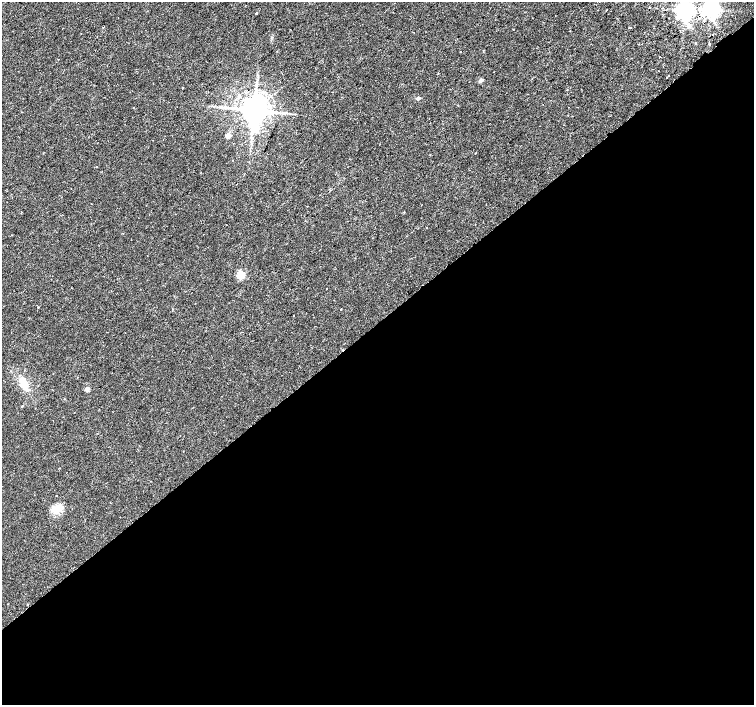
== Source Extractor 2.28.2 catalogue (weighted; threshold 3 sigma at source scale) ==
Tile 15 of 4 x 4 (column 3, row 4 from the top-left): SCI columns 3058-4561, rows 253-1657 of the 6109 x 6061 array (HDU 1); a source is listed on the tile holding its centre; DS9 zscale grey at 2 x 2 block average (1 PNG px = mean of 2 x 2 image px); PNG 756 x 707 px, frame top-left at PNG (2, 2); no overlay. Shown black and unused: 54% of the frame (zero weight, under 2 of 3 exposures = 3% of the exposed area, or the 3 px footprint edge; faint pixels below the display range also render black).
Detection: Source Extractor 2.28.2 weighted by HDU 2 'WHT'; one run over the whole footprint, this tile lists its part. Background 0.0152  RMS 0.0034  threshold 0.0152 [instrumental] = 3 sigma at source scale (4.5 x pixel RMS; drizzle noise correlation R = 1.50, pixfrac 1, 0.0396/0.0396 arcsec/px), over >= 5 px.
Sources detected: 39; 1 inside a brighter object's white glare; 2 cosmic-ray / hot-pixel residue — not listed; the other 36 listed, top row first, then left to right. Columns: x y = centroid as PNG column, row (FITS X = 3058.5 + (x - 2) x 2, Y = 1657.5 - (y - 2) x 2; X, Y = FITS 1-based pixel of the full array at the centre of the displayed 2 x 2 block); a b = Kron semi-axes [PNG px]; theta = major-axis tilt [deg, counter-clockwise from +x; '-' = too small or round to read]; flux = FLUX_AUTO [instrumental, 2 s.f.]
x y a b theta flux
711 9 4 4 - 410
606 10 2 2 - 1.2
685 11 5 4 - 460
256 13 2 2 - 1.8
668 18 2 2 - 0.81
704 19 3 2 - 1.2
688 25 6 3 -66 2
630 28 2 2 - 1.8
713 35 2 2 - 0.57
695 43 2 2 - 1.4
710 44 2 2 - 11
483 50 2 2 - 0.36
461 52 2 2 - 1.2
660 57 2 2 - 0.5
669 76 2 2 - 2.3
667 77 2 2 - 0.4
481 80 3 2 - 5
527 94 2 2 - 0.34
418 98 3 2 - 4.3
133 107 2 2 - 0.66
569 107 2 2 - 0.23
254 110 7 6 - 1600
275 112 7 3 -8 2.7
228 135 3 3 - 9.6
475 153 2 2 - 1.4
475 224 2 2 - 0.28
240 275 3 3 - 39
327 289 2 2 - 0.27
38 307 2 2 - 0.76
341 309 2 2 - 10
294 316 2 2 - 0.3
24 384 13 9 -62 10
87 389 3 3 - 5.9
64 399 2 2 - 0.3
22 406 2 2 - 0.52
55 509 13 9 -35 7.9
Isophote crosses this tile's border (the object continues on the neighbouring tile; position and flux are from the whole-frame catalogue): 1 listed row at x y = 711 9
Diffuse or blended objects may show on this block-average render without a row.